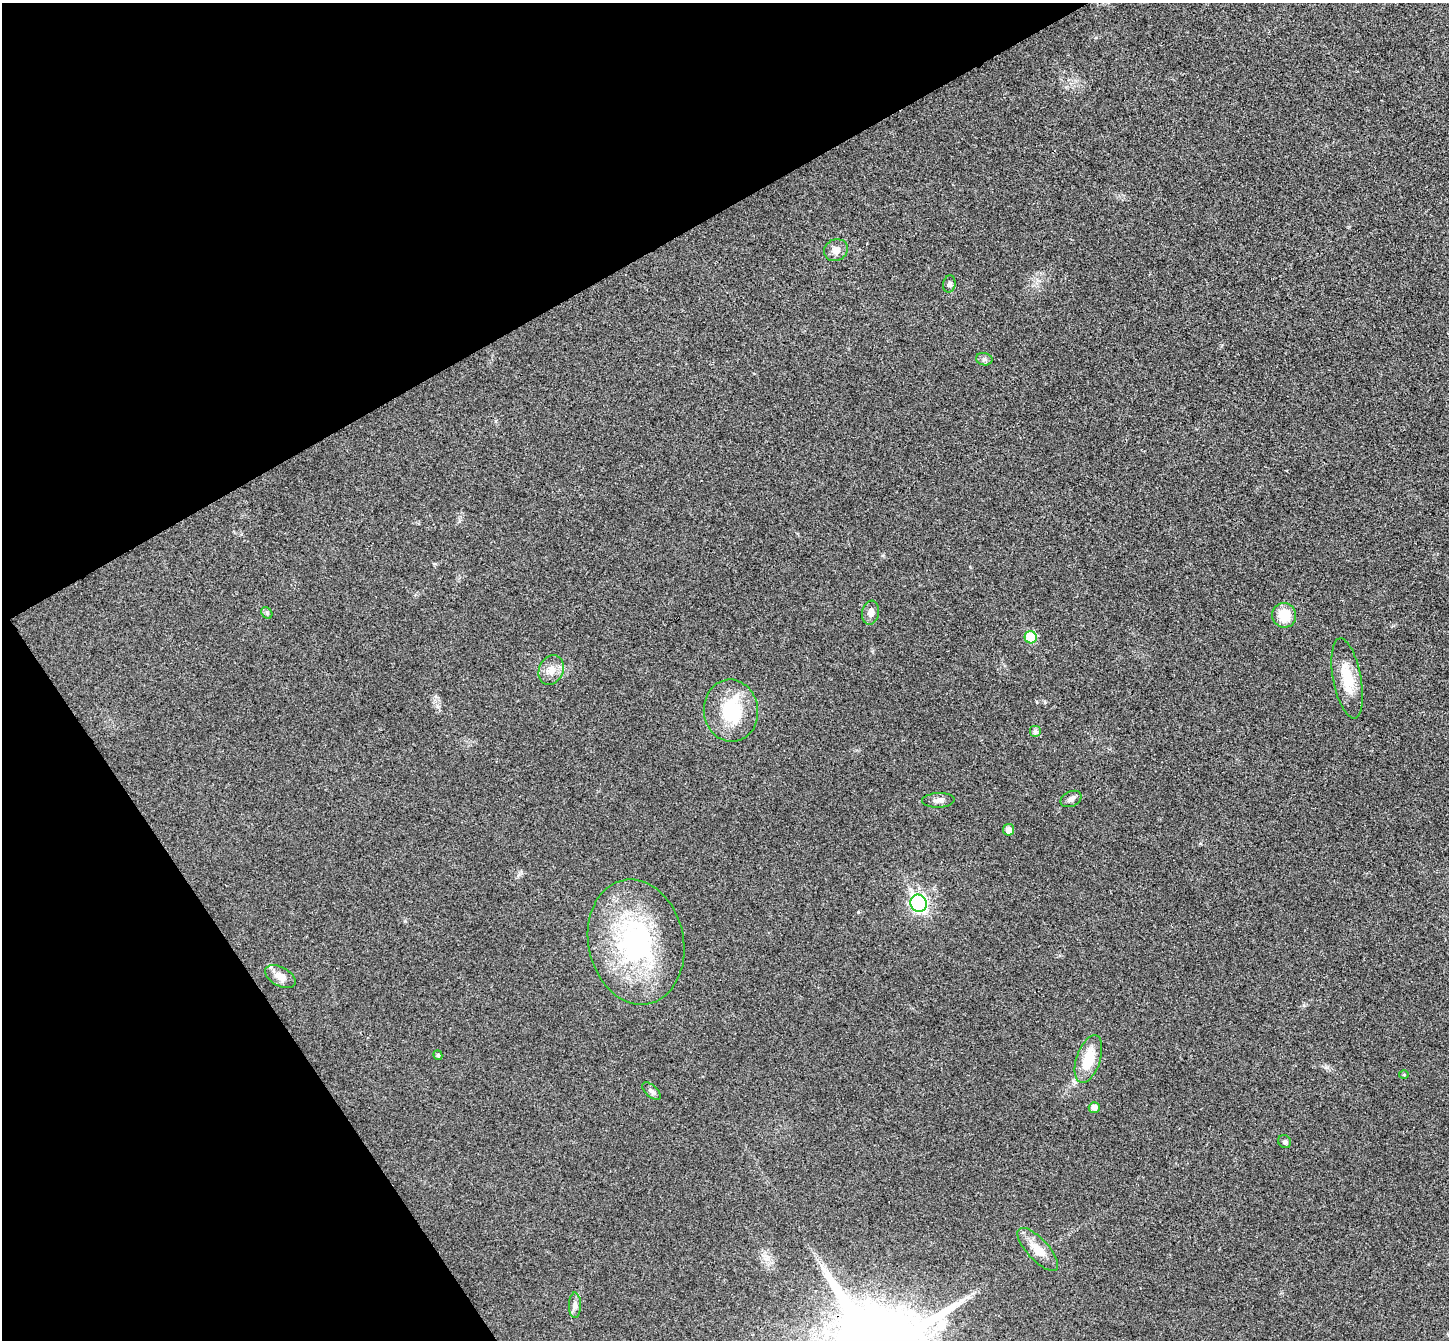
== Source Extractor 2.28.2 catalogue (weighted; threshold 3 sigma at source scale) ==
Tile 5 of 4 x 4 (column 1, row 2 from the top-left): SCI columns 52-1498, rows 2869-4206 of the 5894 x 5870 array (HDU 1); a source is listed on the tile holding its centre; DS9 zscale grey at full resolution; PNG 1451 x 1342 px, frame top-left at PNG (2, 3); each listed source drawn as its Kron ellipse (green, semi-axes under 4 px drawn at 4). Shown black and unused: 27% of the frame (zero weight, under 3 of 4 exposures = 6% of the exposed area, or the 3 px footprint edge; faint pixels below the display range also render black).
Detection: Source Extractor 2.28.2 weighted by HDU 2 'WHT'; one run over the whole footprint, this tile lists its part. Background 0.0249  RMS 0.0047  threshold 0.0209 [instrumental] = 3 sigma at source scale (4.5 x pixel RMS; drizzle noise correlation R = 1.50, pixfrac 1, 0.05/0.05 arcsec/px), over >= 5 px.
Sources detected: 26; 1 inside a brighter listed object's ellipse — not listed separately; the other 25 listed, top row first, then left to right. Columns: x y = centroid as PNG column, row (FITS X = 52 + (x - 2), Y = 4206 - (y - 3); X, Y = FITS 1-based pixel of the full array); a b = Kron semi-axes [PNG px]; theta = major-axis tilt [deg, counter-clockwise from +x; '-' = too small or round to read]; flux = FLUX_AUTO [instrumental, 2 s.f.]
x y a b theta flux
836 250 12 10 29 3.5
949 284 8 6 82 1.1
984 359 8 6 -12 1.3
267 613 6 5 - 0.81
870 613 12 8 78 2.7
1284 615 12 12 - 10
1031 637 6 6 - 16
551 670 15 12 63 4.7
1347 678 40 14 -79 13
731 711 31 27 -83 24
1035 731 6 6 - 0.96
1071 799 11 7 26 1.8
938 800 16 7 4 2.4
1009 830 6 5 - 3.4
919 903 9 8 - 110
636 942 63 47 -78 85
280 976 16 9 -29 5
438 1055 5 4 - 0.85
1088 1059 25 12 71 14
1404 1075 5 3 - 0.49
651 1091 11 5 -42 1.4
1094 1107 5 5 - 2.9
1285 1142 7 6 - 1
1038 1249 27 10 -47 7.3
575 1305 12 6 90 2.1
Unlisted compact peaks at least as high as the median listed source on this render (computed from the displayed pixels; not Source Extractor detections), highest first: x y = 858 912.